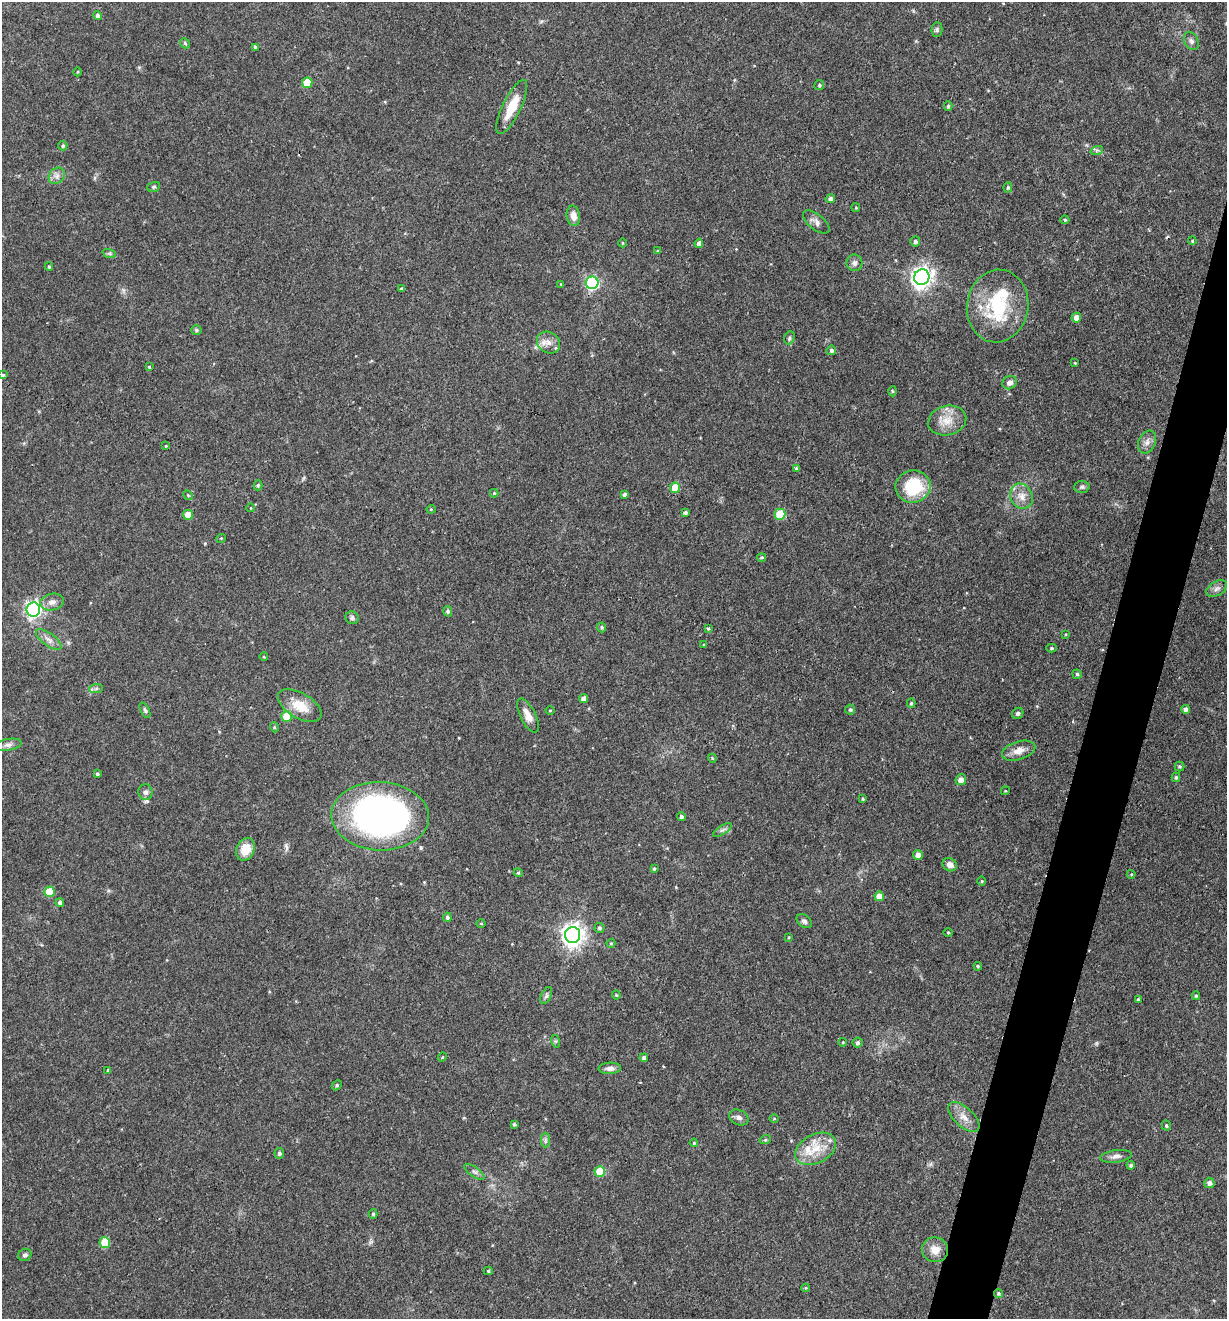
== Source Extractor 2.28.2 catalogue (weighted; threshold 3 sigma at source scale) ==
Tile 10 of 4 x 4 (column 2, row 3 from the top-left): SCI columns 1355-2579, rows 1317-2633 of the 5284 x 5266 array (HDU 1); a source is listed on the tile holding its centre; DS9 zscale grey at full resolution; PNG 1229 x 1321 px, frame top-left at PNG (2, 2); each listed source drawn as its Kron ellipse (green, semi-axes under 4 px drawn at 4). Shown black and unused: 4% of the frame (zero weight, under 3 of 4 exposures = <1% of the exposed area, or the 3 px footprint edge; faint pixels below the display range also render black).
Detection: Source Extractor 2.28.2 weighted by HDU 2 'WHT'; one run over the whole footprint, this tile lists its part. Background 0.19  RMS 0.0053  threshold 0.0238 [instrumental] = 3 sigma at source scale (4.5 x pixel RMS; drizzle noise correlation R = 1.50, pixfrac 1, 0.05/0.05 arcsec/px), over >= 5 px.
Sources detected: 159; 1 inside a brighter object's white glare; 1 cosmic-ray / hot-pixel residue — neither listed nor drawn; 4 inside a brighter listed object's ellipse — not listed separately; the other 153 listed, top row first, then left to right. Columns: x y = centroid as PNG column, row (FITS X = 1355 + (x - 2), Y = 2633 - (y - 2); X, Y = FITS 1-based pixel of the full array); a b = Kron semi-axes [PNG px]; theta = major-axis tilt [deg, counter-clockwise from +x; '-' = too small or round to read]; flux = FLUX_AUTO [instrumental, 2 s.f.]
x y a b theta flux
98 15 4 4 - 1.6
937 30 7 5 89 1.1
1191 41 9 6 -61 1.8
185 43 5 4 - 0.89
255 47 4 4 - 0.76
78 72 4 3 - 0.42
307 83 5 5 - 14
819 85 5 4 - 0.93
948 106 5 4 - 0.82
512 107 30 9 64 12
63 146 5 4 - 1.1
1097 150 6 4 18 0.9
57 176 9 7 46 2.4
154 187 6 5 - 0.81
1008 187 5 4 - 0.81
830 199 5 4 - 2
856 208 4 3 - 0.56
573 216 10 6 -81 3.5
1065 220 4 4 - 0.59
816 222 16 7 -38 2.9
915 241 5 5 - 1.4
1192 241 4 3 - 0.55
622 243 4 3 - 0.47
699 243 4 4 - 1.9
658 251 4 4 - 0.56
109 253 7 4 -18 0.95
854 263 8 8 - 2.1
49 267 4 3 - 0.81
922 277 8 7 - 330
592 283 6 6 - 90
561 284 4 4 - 0.43
401 289 4 3 - 0.78
998 306 36 30 81 38
1076 317 5 5 - 3.9
196 330 5 4 - 1
789 338 6 5 - 1
549 342 12 10 -36 4.3
831 350 5 4 - 1.3
1075 363 3 3 - 0.4
149 367 3 3 - 0.55
3 375 4 3 - 0.76
1010 383 7 6 - 2.6
892 391 5 3 - 0.56
947 421 19 14 14 8.9
1147 442 12 8 67 3.1
166 446 4 3 - 0.4
796 468 3 3 - 0.5
258 485 5 4 - 0.86
913 486 18 16 8 27
1082 487 7 6 - 1.2
675 488 5 5 - 14
494 493 4 4 - 0.69
624 494 4 3 - 1.3
188 495 5 4 - 0.61
1021 496 13 11 -65 5.2
251 508 4 3 - 0.39
431 509 4 4 - 0.55
685 513 4 4 - 1
780 514 5 5 - 19
188 515 5 5 - 8.3
221 538 5 3 - 0.46
762 557 4 3 - 0.72
1217 589 11 7 31 2.4
52 602 12 8 13 3.4
33 609 7 6 - 160
448 611 5 4 - 1.3
352 618 7 6 - 1.6
602 627 5 4 - 0.9
708 628 4 3 - 0.76
1066 634 4 3 - 0.55
49 640 15 6 -37 3.2
704 645 3 3 - 0.6
1051 648 5 4 - 0.83
264 657 4 3 - 0.42
1077 674 5 4 - 0.88
96 689 7 4 2 1.1
584 699 4 4 - 2.7
911 703 5 4 - 0.85
300 706 24 12 -30 12
1186 709 4 4 - 1.6
145 710 8 4 -65 1
550 710 4 3 - 0.46
850 710 5 5 - 1
1018 713 6 5 - 0.99
287 716 5 5 - 13
528 716 18 7 -63 5.2
274 727 5 3 - 0.52
8 745 14 6 9 2.2
1019 751 17 9 17 5.3
712 758 4 3 - 0.51
1179 766 5 5 - 0.87
97 774 4 4 - 1
1176 777 5 4 - 0.8
961 780 5 5 - 3.6
1005 791 4 3 - 0.49
145 792 8 7 - 2
863 799 4 3 - 0.64
380 816 49 34 -3 220
681 817 4 4 - 1.5
722 830 10 4 33 1.3
245 849 11 9 66 8.5
918 855 5 4 - 2.9
950 865 7 6 - 2.7
654 869 4 3 - 0.59
518 873 4 4 - 0.72
1131 874 4 4 - 0.51
982 881 5 3 - 0.47
49 892 5 5 - 15
879 896 5 4 - 5.2
60 903 4 4 - 2
447 917 4 4 - 1.3
804 921 8 6 -40 1.5
481 923 4 3 - 0.45
600 928 5 5 - 1.1
948 932 4 3 - 0.48
573 935 8 7 - 360
789 937 4 3 - 0.46
611 943 4 4 - 0.6
978 966 4 4 - 0.87
616 995 4 4 - 0.59
546 996 9 5 63 1.2
1196 996 4 4 - 0.83
1138 999 4 3 - 0.54
555 1041 6 4 -71 0.76
843 1042 4 3 - 0.44
858 1043 5 5 - 1.2
442 1057 5 4 - 0.58
644 1058 4 4 - 1.6
610 1068 11 5 3 2.4
108 1070 3 3 - 0.71
337 1085 6 4 47 0.7
739 1117 10 7 -25 2
964 1117 19 9 -43 5.7
774 1118 5 3 - 0.48
514 1124 4 3 - 0.85
1166 1126 5 4 - 0.82
545 1140 7 4 90 1.2
765 1140 6 3 18 0.61
694 1143 4 4 - 0.62
815 1149 22 14 28 12
279 1153 5 4 - 1.5
1116 1156 16 6 8 2.7
1131 1165 4 4 - 1.1
600 1171 5 5 - 18
474 1172 11 5 -35 1.6
1209 1183 5 5 - 2.1
373 1214 5 4 - 0.95
105 1243 5 5 - 20
935 1250 13 12 - 5.9
25 1255 7 6 - 1.6
488 1271 4 4 - 0.87
806 1288 4 4 - 0.56
999 1293 4 4 - 0.82
Isophote crosses this tile's border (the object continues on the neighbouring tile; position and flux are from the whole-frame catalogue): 1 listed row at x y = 3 375